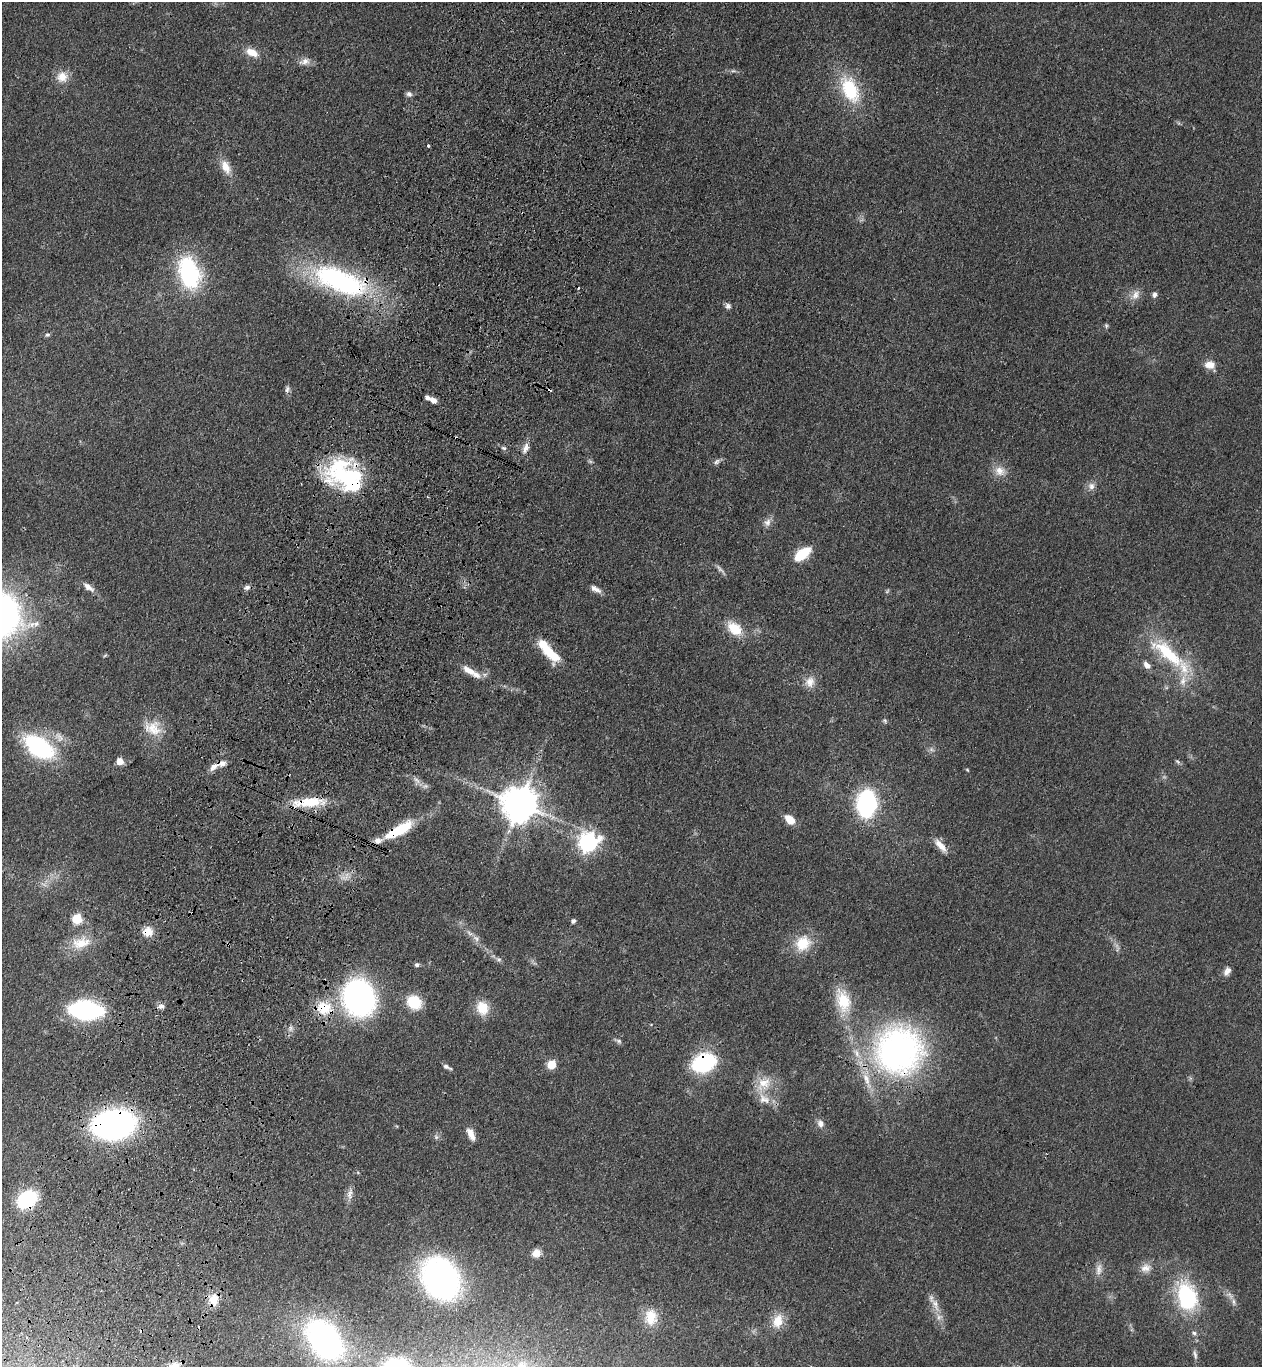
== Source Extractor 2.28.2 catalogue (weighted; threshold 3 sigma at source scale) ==
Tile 7 of 4 x 4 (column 3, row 2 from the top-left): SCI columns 2770-4029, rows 2780-4144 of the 5668 x 5559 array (HDU 1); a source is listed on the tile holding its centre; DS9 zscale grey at full resolution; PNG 1264 x 1369 px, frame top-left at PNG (2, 2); no overlay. Shown black and unused: <1% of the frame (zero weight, under 3 of 4 exposures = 6% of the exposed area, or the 3 px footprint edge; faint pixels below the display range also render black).
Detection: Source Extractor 2.28.2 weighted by HDU 2 'WHT'; one run over the whole footprint, this tile lists its part. Background 0.0513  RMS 0.0058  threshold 0.0259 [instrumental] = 3 sigma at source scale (4.5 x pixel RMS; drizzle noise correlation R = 1.50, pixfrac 1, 0.05/0.05 arcsec/px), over >= 5 px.
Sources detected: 119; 4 too faint to see at this stretch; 1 inside a brighter object's white glare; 6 cosmic-ray / hot-pixel residue — not listed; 11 inside a brighter listed object's ellipse — not listed separately; the other 97 listed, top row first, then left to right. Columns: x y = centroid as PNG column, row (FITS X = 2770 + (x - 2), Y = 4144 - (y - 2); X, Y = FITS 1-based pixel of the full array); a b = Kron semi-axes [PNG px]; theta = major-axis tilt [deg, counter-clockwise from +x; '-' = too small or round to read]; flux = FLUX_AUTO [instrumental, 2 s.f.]
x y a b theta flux
252 52 16 9 -26 7.9
305 61 15 9 15 4.2
733 71 9 4 -7 1.3
62 77 15 14 - 7.8
850 89 34 18 -63 35
409 94 8 7 - 1.9
428 146 3 3 - 3.1
226 167 20 11 -64 7.9
189 273 34 21 -73 68
340 281 66 26 -22 120
1154 294 7 6 - 2.1
1135 295 17 9 53 5
728 306 8 7 - 2
1106 326 7 5 -71 0.94
47 335 7 6 - 1.3
1210 365 14 10 -4 5.4
287 389 11 6 85 1.9
434 400 8 6 -37 2.9
504 448 7 5 -18 1.4
525 448 15 7 67 4
717 462 10 7 33 1.9
1000 471 16 14 -21 7
352 481 53 35 -34 63
1091 486 10 10 - 3.4
767 522 12 10 72 3.5
802 554 19 10 37 18
88 587 17 7 -36 4.1
247 587 8 6 14 2
596 589 15 7 -28 3.4
36 623 10 8 16 3.3
734 629 21 13 -39 14
551 653 27 12 -49 17
1168 653 61 18 -40 42
105 655 6 4 20 0.66
1147 665 10 6 -43 3.7
468 670 19 8 -33 6.6
810 682 15 13 63 6.4
885 720 7 5 -50 1
153 728 26 20 -25 14
39 747 26 15 -32 83
120 761 5 5 - 9.9
1177 761 8 4 -44 1.1
214 766 15 7 36 4.2
967 770 5 4 - 0.6
417 781 13 9 -61 3.3
309 802 45 11 6 21
519 804 10 10 - 1700
867 804 17 12 85 120
790 819 11 7 -41 8.7
399 830 34 11 30 26
588 842 8 7 - 270
940 845 21 8 -48 6.2
77 919 6 5 - 38
573 921 5 5 - 1.7
148 932 11 11 - 7.3
476 938 11 7 -32 2.8
81 943 29 16 10 14
803 943 21 18 49 16
1117 948 13 5 -77 2.2
499 959 7 7 - 1.5
417 965 6 5 - 1.4
1227 971 11 7 63 3.1
359 998 25 21 -71 210
843 1001 33 19 -76 22
414 1002 15 13 -42 19
161 1006 9 6 -3 2.4
324 1008 23 19 -18 20
482 1008 17 14 -67 12
86 1010 20 10 -4 170
290 1028 9 4 82 1.8
618 1041 11 5 -20 1.6
899 1050 52 51 - 200
704 1063 20 15 23 65
552 1064 5 5 - 25
447 1067 11 4 -27 2.1
764 1084 26 17 50 13
113 1124 45 28 10 140
820 1124 11 8 -70 3.1
471 1134 17 8 -64 5.2
436 1137 8 6 -69 1.5
358 1173 5 3 - 0.64
350 1194 16 8 85 3.7
27 1199 16 11 32 51
536 1253 10 9 - 5.1
1146 1268 14 12 10 5.1
1099 1269 17 9 84 4.4
441 1278 36 29 -53 180
1230 1295 13 6 -55 3.2
1187 1297 31 20 -73 55
213 1299 16 13 78 8.2
935 1305 24 8 -68 7.2
651 1317 21 16 89 11
778 1321 19 13 74 10
1194 1333 7 6 - 1.6
325 1340 23 16 -58 270
1195 1355 14 5 -78 2.2
174 1366 16 11 20 6.8
Overlapping masked pixels (flux is a lower limit): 12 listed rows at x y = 340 281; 352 481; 309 802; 519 804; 399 830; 148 932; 324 1008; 899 1050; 704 1063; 113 1124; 27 1199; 213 1299
Isophote crosses this tile's border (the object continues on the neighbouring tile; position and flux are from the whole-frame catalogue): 1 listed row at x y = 174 1366